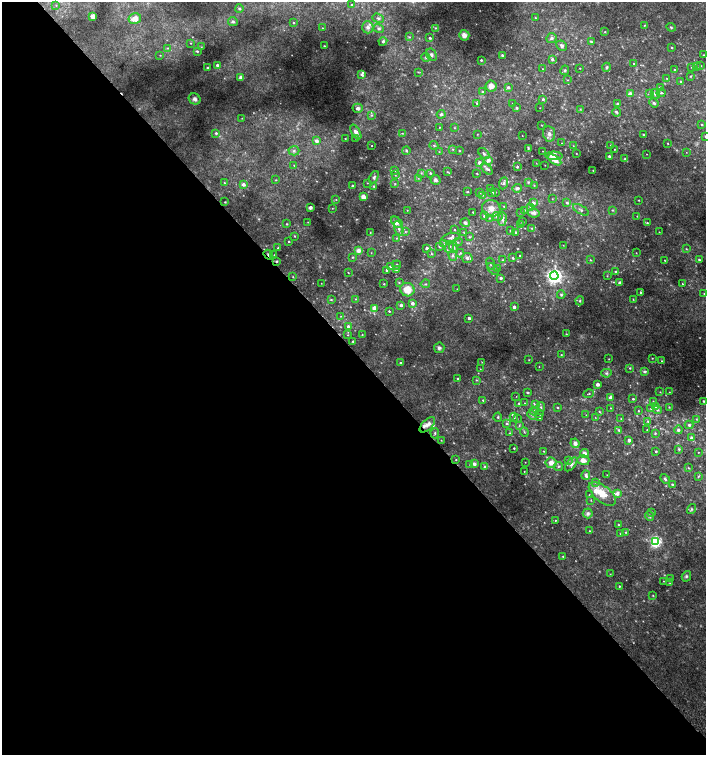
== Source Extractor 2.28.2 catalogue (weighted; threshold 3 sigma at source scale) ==
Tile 9 of 4 x 4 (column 1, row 3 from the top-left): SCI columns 182-1589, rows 1541-3046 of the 6060 x 6084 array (HDU 1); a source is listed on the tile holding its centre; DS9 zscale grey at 2 x 2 block average (1 PNG px = mean of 2 x 2 image px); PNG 708 x 757 px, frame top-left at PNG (2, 2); each listed source drawn as its Kron ellipse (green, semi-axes under 4 px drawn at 4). Shown black and unused: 53% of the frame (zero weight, under 2 of 3 exposures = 2% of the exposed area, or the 3 px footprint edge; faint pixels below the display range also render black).
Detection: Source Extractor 2.28.2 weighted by HDU 2 'WHT'; one run over the whole footprint, this tile lists its part. Background 0.0239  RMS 0.0055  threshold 0.0246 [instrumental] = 3 sigma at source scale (4.5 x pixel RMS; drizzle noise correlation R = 1.50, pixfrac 1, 0.0396/0.0396 arcsec/px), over >= 5 px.
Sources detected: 420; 23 too faint to see at this stretch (2 x 2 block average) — neither listed nor drawn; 28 inside a brighter listed object's ellipse — not listed separately; the other 369 listed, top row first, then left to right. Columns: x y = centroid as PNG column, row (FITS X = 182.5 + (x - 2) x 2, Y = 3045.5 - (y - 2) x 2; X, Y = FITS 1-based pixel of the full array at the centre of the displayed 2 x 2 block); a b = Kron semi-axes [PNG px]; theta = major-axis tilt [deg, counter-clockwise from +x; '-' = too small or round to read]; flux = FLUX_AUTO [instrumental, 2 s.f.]
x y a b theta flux
352 4 2 2 - 0.92
56 5 3 2 - 0.7
239 9 4 4 - 2.2
93 16 3 2 - 27
378 18 6 4 -19 2.5
535 18 3 2 - 0.87
135 19 6 5 - 12
233 22 5 4 - 2.7
293 23 3 2 - 1.3
644 25 3 2 - 0.81
368 27 6 5 - 4.4
671 27 5 3 - 1.5
322 28 2 2 - 0.81
379 28 5 3 - 2.3
436 28 3 3 - 1.3
605 32 2 2 - 0.82
464 35 5 5 - 7.8
409 37 4 3 - 1.4
430 38 2 2 - 2.5
551 38 5 5 - 3
383 41 4 4 - 2.3
591 42 3 3 - 1.3
190 43 2 2 - 0.62
324 46 2 2 - 1
562 46 5 4 - 3.8
201 47 2 2 - 0.58
672 47 2 2 - 1.3
168 48 3 2 - 0.8
197 51 3 2 - 1.4
160 55 2 2 - 0.61
431 55 7 5 -59 3.8
502 55 3 3 - 1.7
704 55 2 2 - 0.89
426 57 4 4 - 2.3
552 59 3 2 - 3
481 60 2 2 - 1.6
634 64 2 2 - 0.86
217 65 2 2 - 3
700 66 3 3 - 1.5
607 67 4 3 - 1.9
691 67 3 2 - 0.67
696 67 3 3 - 2.1
207 68 2 2 - 1.8
580 68 2 2 - 0.61
543 69 2 2 - 0.55
674 69 2 2 - 0.95
565 70 5 4 - 1.9
418 72 3 2 - 0.76
362 75 4 3 - 3.2
690 76 3 3 - 0.91
241 77 3 2 - 13
666 78 2 2 - 0.44
568 80 2 2 - 0.62
681 82 2 2 - 2.3
491 86 5 5 - 9.1
508 87 4 3 - 2.4
660 87 3 2 - 1.2
482 92 3 3 - 1.4
650 93 3 3 - 1.2
661 93 4 4 - 1.7
630 94 3 2 - 11
655 94 5 3 - 3
195 99 6 5 - 4.2
543 99 3 3 - 2.2
477 103 3 3 - 1.4
512 103 2 2 - 0.7
617 103 4 3 - 1.6
654 103 5 3 - 2.2
358 108 5 4 - 4.6
517 108 4 3 - 1.7
540 108 2 2 - 0.44
580 109 3 2 - 0.96
616 112 4 2 - 2.1
441 114 4 3 - 2.4
372 115 4 3 - 1.4
242 118 2 2 - 0.51
541 125 2 2 - 0.58
702 125 2 2 - 1.4
439 127 2 2 - 0.54
454 128 3 2 - 0.78
356 132 8 4 -60 7.9
216 133 3 3 - 2.4
402 133 3 2 - 1
477 134 2 2 - 0.58
549 134 8 6 -83 5.3
643 135 3 3 - 1.2
522 136 2 2 - 0.55
705 136 3 2 - 0.88
345 138 2 2 - 0.8
356 138 3 2 - 0.87
316 141 3 3 - 8
562 143 2 2 - 0.48
668 143 2 2 - 0.66
434 145 4 2 - 1.4
611 145 3 2 - 1
372 146 2 2 - 2.2
573 146 2 2 - 0.39
528 148 3 2 - 1.4
453 149 3 3 - 0.88
614 149 2 2 - 0.54
406 150 4 3 - 1.7
294 151 5 5 - 3.3
459 151 3 2 - 0.89
543 151 2 2 - 0.37
439 152 3 2 - 0.7
686 152 2 2 - 0.41
576 153 2 2 - 0.53
484 154 7 3 -45 2.9
647 154 2 2 - 0.39
554 156 8 4 -2 8
610 157 3 2 - 3.4
625 159 2 2 - 0.65
488 160 4 4 - 6.9
554 160 8 3 -32 12
479 163 3 3 - 4.6
536 163 2 2 - 0.43
294 165 3 2 - 0.89
545 165 2 2 - 0.37
517 167 2 2 - 2.2
487 169 7 3 -48 3.2
395 170 3 3 - 1.1
593 170 2 2 - 0.81
447 172 3 2 - 0.78
421 173 3 3 - 1.2
430 173 3 3 - 1.6
477 173 2 2 - 0.83
395 174 4 3 - 1.2
374 177 6 4 64 3.5
418 178 2 2 - 0.75
276 180 3 2 - 0.81
435 180 5 4 - 3.3
528 182 4 3 - 1.2
224 183 3 2 - 1.1
367 183 2 2 - 0.61
504 183 6 4 67 3.2
243 184 3 2 - 7
395 184 3 2 - 1
534 185 3 2 - 0.74
352 186 2 2 - 3.4
374 186 3 3 - 1.6
517 188 5 3 - 4.3
491 189 2 2 - 5.7
468 192 3 2 - 1.1
495 192 3 2 - 0.88
479 193 3 3 - 1.3
492 193 3 3 - 2.7
483 195 3 3 - 1.5
363 197 3 2 - 17
552 199 3 2 - 0.58
336 200 3 2 - 0.8
639 200 2 2 - 0.71
225 202 2 2 - 0.95
533 203 3 3 - 3.8
567 203 4 3 - 2.1
504 206 3 2 - 1.1
310 207 3 3 - 4
531 207 4 3 - 1.6
332 208 3 2 - 0.69
491 208 9 8 - 11
407 210 2 2 - 0.61
524 210 3 2 - 0.97
581 210 9 4 -31 3.8
612 210 3 3 - 1.1
473 212 2 2 - 0.82
521 212 4 2 - 1.2
534 213 6 4 -13 5.1
485 216 2 2 - 7.6
497 216 5 4 - 3.8
637 216 2 2 - 0.64
489 218 3 3 - 1.1
502 219 7 4 88 5.3
308 222 3 2 - 0.48
397 222 7 4 -42 5.3
523 222 3 2 - 1.2
465 223 5 4 - 3.4
647 223 3 3 - 1.4
287 224 3 3 - 1.3
521 225 3 3 - 1.6
399 228 7 4 -72 4.4
532 228 3 3 - 1
454 230 3 2 - 1
510 230 2 2 - 1.1
370 232 3 2 - 0.73
405 232 4 3 - 1.6
464 232 3 2 - 0.65
516 232 3 2 - 1.5
659 232 2 2 - 0.6
295 236 3 2 - 1.1
469 237 3 3 - 1.4
396 238 3 3 - 1.2
451 238 9 4 10 3.5
289 241 2 2 - 1.4
458 242 5 3 - 2
443 244 3 2 - 1.1
563 245 2 2 - 0.47
439 247 3 3 - 1.6
449 247 6 3 57 2.9
454 247 6 2 -76 1.8
278 248 3 3 - 1.6
427 248 3 3 - 2.8
686 249 3 3 - 1.1
358 250 3 3 - 12
371 253 2 2 - 0.51
460 253 4 3 - 1.6
636 253 2 2 - 0.55
431 254 4 3 - 1.3
268 255 5 3 - 2.7
274 255 2 2 - 0.57
453 255 5 3 - 2
520 256 2 2 - 0.73
352 257 3 3 - 1.2
467 258 5 5 - 3.2
513 258 3 2 - 1.4
503 260 3 3 - 1.1
590 260 2 2 - 0.9
665 260 3 2 - 0.57
699 260 2 2 - 1.9
277 261 3 3 - 1.5
490 264 6 3 -74 1.7
397 265 4 3 - 1.6
390 266 4 3 - 1.8
397 269 4 3 - 2.8
493 269 7 3 -45 2.2
497 269 3 2 - 0.63
387 270 2 2 - 3.5
348 272 2 2 - 0.65
616 272 3 3 - 2.3
554 276 4 4 - 540
607 276 3 2 - 0.77
293 277 2 2 - 0.84
501 278 3 3 - 3.6
399 282 3 3 - 1
321 283 2 2 - 0.43
620 283 3 3 - 5.2
384 284 2 2 - 0.82
425 284 4 3 - 1.4
682 284 3 2 - 1.1
457 289 2 2 - 0.36
407 290 7 6 - 22
640 292 3 2 - 1.5
704 294 3 3 - 1
561 295 4 4 - 2
355 299 3 3 - 1
633 299 2 2 - 0.7
331 300 3 3 - 1.2
580 301 4 3 - 1.9
412 303 3 3 - 6.2
401 305 3 3 - 4
514 307 2 2 - 5.7
374 308 3 3 - 16
389 311 2 2 - 1.4
341 316 3 3 - 0.94
469 318 2 2 - 4.3
348 326 3 3 - 3.6
566 334 3 2 - 0.61
348 335 3 2 - 0.63
362 335 3 2 - 0.84
353 341 3 2 - 1.5
439 348 5 5 - 4
561 355 3 2 - 1.1
652 358 2 2 - 0.81
609 359 2 2 - 0.61
529 360 2 2 - 0.64
662 361 3 2 - 0.97
482 362 2 2 - 0.65
400 363 4 3 - 1.5
539 367 2 2 - 0.51
630 368 3 3 - 1.1
480 369 2 2 - 0.46
645 372 3 3 - 3.1
606 373 5 4 - 2.3
458 379 2 2 - 1.8
476 380 3 3 - 1.3
597 384 2 2 - 9.9
528 392 3 2 - 1.6
660 392 3 2 - 0.62
669 392 2 2 - 0.48
589 394 5 3 - 1.4
516 396 2 2 - 0.5
610 397 3 2 - 3.9
633 399 2 2 - 1.6
483 400 3 3 - 1.2
653 401 2 2 - 0.58
704 401 2 2 - 1.2
519 403 3 3 - 1.3
524 403 3 2 - 0.64
536 404 3 2 - 1.5
655 406 3 3 - 1.6
541 407 5 3 - 1.7
669 407 3 2 - 0.98
557 408 2 2 - 1.2
611 408 2 2 - 0.7
651 408 3 2 - 1
657 410 4 3 - 1.8
534 411 4 3 - 1.9
638 411 2 2 - 0.96
599 412 3 3 - 1
540 414 3 3 - 2.4
532 415 5 2 - 1.9
586 415 2 2 - 0.33
498 417 4 3 - 1.5
514 417 4 3 - 1.9
595 417 2 2 - 0.53
540 418 3 2 - 0.99
517 419 3 3 - 1
621 419 3 2 - 0.91
696 419 3 2 - 1
648 421 4 3 - 1.6
507 423 4 3 - 1.9
427 425 10 5 45 7.7
519 425 4 3 - 1.4
689 425 4 4 - 2.4
619 430 4 3 - 2.1
647 430 2 2 - 0.63
678 430 4 4 - 3.4
524 432 5 2 - 1.3
435 433 5 3 - 1.7
510 433 3 2 - 0.76
655 433 3 3 - 1.4
692 438 3 3 - 5.1
441 440 2 2 - 0.58
629 440 3 2 - 5.1
575 443 5 4 - 6.3
514 448 2 2 - 1.1
679 449 3 3 - 1.7
544 451 3 2 - 0.95
656 451 2 2 - 1.5
698 452 2 2 - 0.58
584 453 4 4 - 7.8
456 460 2 2 - 0.68
568 460 3 3 - 1.3
583 460 6 5 - 7.9
525 462 2 2 - 0.49
551 463 5 5 - 9.3
474 464 3 3 - 5.8
571 464 8 4 50 5
470 465 2 2 - 0.6
558 466 4 3 - 1.8
485 467 3 3 - 3.5
688 468 2 2 - 0.82
524 471 2 2 - 0.51
586 475 5 4 - 2.9
607 475 2 2 - 0.52
698 476 3 2 - 1.1
665 479 6 3 -47 1.9
595 482 2 2 - 2.2
672 484 3 2 - 1.8
602 494 16 8 -38 25
617 494 3 3 - 6.2
590 495 3 2 - 1
591 500 3 2 - 0.72
691 509 5 4 - 1.9
652 512 3 2 - 0.82
588 513 5 5 - 4.1
649 516 5 4 - 2.4
555 520 2 2 - 0.71
619 525 3 3 - 1
590 531 3 2 - 0.75
626 532 3 3 - 0.98
621 534 4 3 - 1.6
656 541 3 3 - 260
563 556 3 2 - 1
610 574 3 2 - 0.58
686 576 5 4 - 2.6
671 579 3 2 - 0.98
663 581 2 2 - 0.46
670 583 2 2 - 0.69
619 586 2 2 - 1.2
653 595 3 2 - 0.79
Overlapping masked pixels (flux is a lower limit): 2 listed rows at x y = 268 255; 277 261
Isophote crosses this tile's border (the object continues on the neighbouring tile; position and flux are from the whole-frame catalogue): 1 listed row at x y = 705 136
Diffuse or blended objects may show on this block-average render without a row.